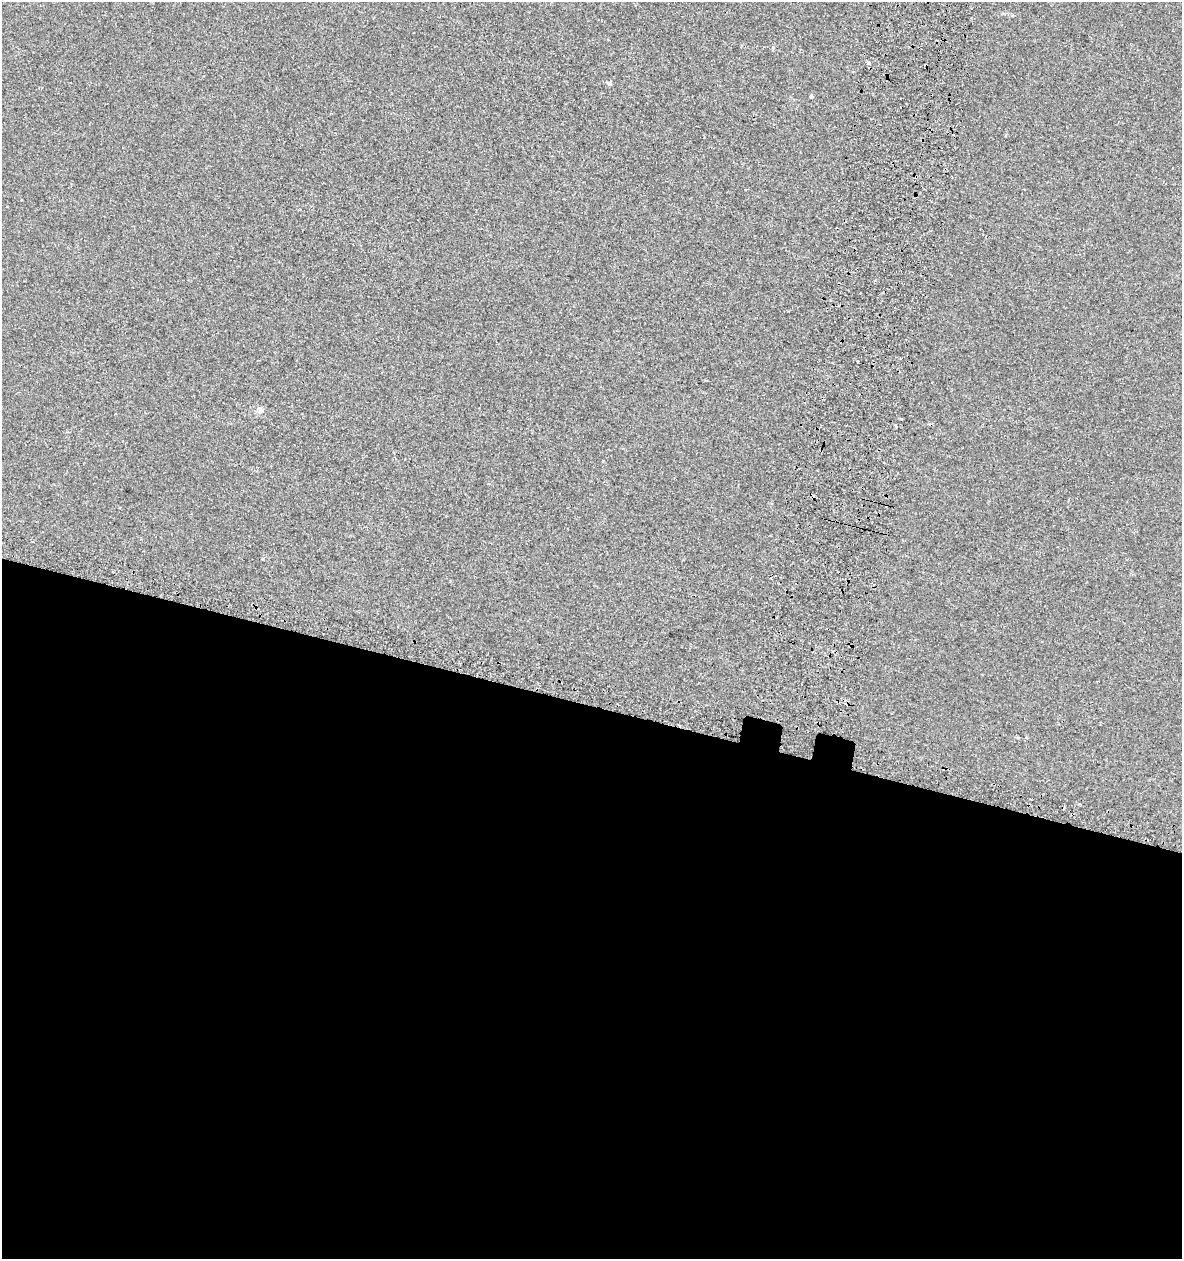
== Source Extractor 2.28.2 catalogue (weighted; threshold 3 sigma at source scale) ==
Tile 14 of 4 x 4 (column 2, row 4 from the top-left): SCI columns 1512-2691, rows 43-1299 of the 5318 x 5112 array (HDU 1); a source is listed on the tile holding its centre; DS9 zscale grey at full resolution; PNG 1184 x 1261 px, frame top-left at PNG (2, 2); no overlay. Shown black and unused: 44% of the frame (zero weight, under 2 of 3 exposures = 3% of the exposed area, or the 3 px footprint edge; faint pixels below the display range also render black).
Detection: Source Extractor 2.28.2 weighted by HDU 2 'WHT'; one run over the whole footprint, this tile lists its part. Background 0.00179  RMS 0.0054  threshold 0.0245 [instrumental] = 3 sigma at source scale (4.5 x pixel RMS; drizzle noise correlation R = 1.50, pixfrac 1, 0.0396/0.0396 arcsec/px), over >= 5 px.
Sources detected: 10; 1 cosmic-ray / hot-pixel residue — not listed; the other 9 listed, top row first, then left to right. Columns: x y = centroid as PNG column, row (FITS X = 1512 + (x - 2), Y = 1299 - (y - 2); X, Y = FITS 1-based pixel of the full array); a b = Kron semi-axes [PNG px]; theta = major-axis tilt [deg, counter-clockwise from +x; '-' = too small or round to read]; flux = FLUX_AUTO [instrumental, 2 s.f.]
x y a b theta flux
868 63 5 4 - 0.75
609 83 5 5 - 1.2
811 96 4 4 - 0.54
916 176 3 3 - 0.63
857 361 3 2 - 0.82
261 411 7 7 - 1.9
901 419 3 3 - 1.3
884 463 3 3 - 1.9
1080 804 3 3 - 0.63
Overlapping masked pixels (flux is a lower limit): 1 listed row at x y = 916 176